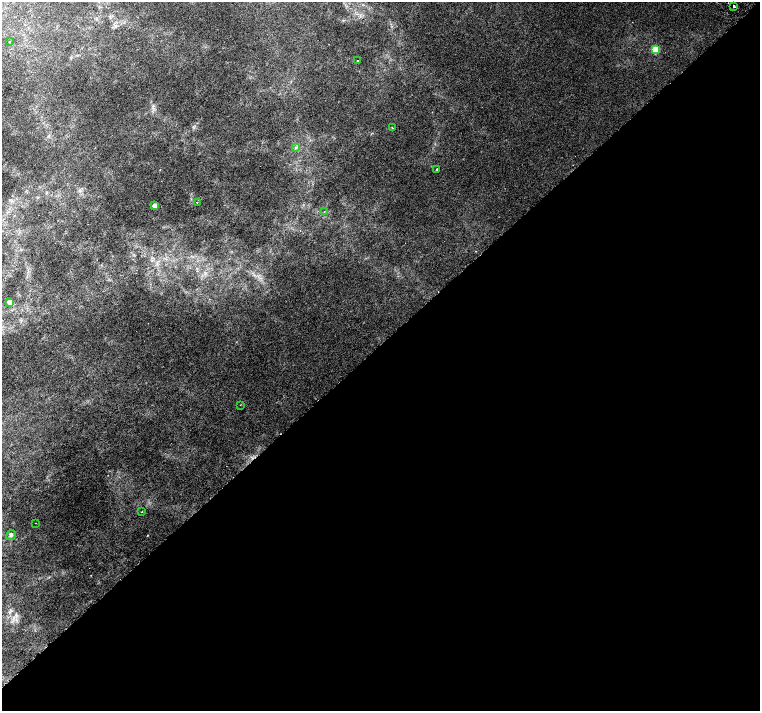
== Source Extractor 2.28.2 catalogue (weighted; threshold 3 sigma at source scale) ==
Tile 12 of 4 x 4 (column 4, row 3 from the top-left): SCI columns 4551-6066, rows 1571-2988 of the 6067 x 6043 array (HDU 1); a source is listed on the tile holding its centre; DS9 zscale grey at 2 x 2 block average (1 PNG px = mean of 2 x 2 image px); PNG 762 x 713 px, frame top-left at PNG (2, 2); each listed source drawn as its Kron ellipse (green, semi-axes under 4 px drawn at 4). Shown black and unused: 52% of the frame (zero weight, under 3 of 6 exposures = <1% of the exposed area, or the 3 px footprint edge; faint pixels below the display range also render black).
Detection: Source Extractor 2.28.2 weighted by HDU 2 'WHT'; one run over the whole footprint, this tile lists its part. Background 0.00446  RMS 0.002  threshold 0.00821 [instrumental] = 3 sigma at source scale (4.09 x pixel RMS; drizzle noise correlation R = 1.36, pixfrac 0.8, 0.0396/0.0396 arcsec/px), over >= 5 px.
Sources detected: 15; all 15 listed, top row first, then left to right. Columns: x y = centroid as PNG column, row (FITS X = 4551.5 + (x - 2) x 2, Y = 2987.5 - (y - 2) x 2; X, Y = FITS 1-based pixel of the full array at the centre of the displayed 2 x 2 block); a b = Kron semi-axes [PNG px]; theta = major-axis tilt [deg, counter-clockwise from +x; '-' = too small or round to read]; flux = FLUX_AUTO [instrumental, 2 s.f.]
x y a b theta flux
734 6 2 2 - 0.9
9 41 2 2 - 0.39
655 50 3 3 - 19
357 61 2 2 - 0.38
392 127 3 2 - 0.29
295 147 3 2 - 0.38
437 169 2 2 - 0.32
197 202 2 2 - 0.27
154 206 2 2 - 5
324 212 2 2 - 0.18
10 302 3 3 - 4.3
240 405 2 2 - 0.17
142 512 2 2 - 0.18
35 523 2 2 - 0.12
11 535 5 4 - 0.78
Diffuse or blended objects may show on this block-average render without a row.